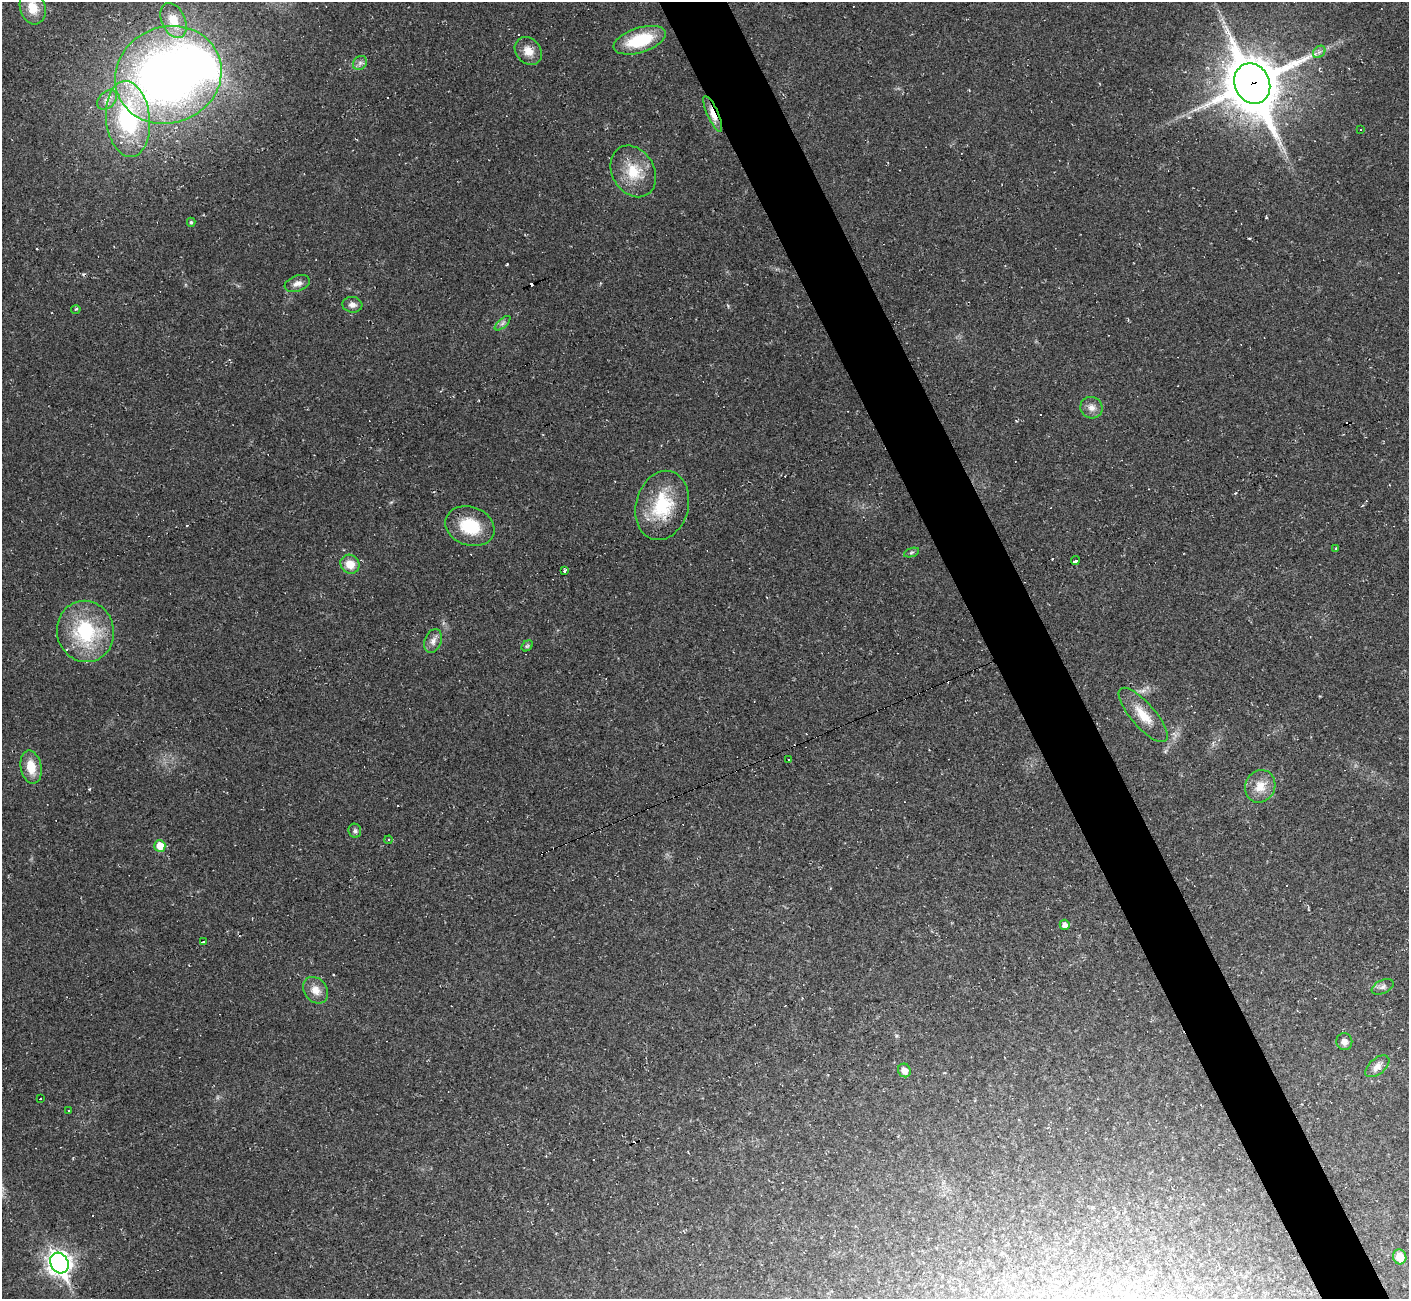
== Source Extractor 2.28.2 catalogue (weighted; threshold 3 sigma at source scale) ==
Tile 6 of 4 x 4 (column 2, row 2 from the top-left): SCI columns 1411-2817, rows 2876-4172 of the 5632 x 5620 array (HDU 1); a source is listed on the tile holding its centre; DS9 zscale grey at full resolution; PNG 1411 x 1301 px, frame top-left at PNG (2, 2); each listed source drawn as its Kron ellipse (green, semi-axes under 4 px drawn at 4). Shown black and unused: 5% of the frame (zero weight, under 2 of 3 exposures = <1% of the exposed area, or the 3 px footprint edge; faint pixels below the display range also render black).
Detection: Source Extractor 2.28.2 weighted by HDU 2 'WHT'; one run over the whole footprint, this tile lists its part. Background 0.037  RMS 0.0064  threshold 0.0287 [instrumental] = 3 sigma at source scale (4.5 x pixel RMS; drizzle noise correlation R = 1.50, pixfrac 1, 0.05/0.05 arcsec/px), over >= 5 px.
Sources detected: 62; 1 inside a brighter object's white glare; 14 cosmic-ray / hot-pixel residue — neither listed nor drawn; the other 47 listed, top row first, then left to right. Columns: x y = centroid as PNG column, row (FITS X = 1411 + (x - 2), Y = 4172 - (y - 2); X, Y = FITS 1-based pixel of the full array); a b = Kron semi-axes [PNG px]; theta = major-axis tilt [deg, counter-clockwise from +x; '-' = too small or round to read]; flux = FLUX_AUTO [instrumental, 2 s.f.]
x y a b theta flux
33 8 17 12 -74 11
174 20 18 11 -65 12
640 40 27 12 18 32
528 51 15 12 -49 7.3
1319 52 7 5 44 1.9
360 63 8 6 45 2
168 75 54 48 22 450
1252 83 20 17 -65 3500
107 100 11 8 46 3.9
713 114 19 5 -66 8.3
128 119 38 22 -85 76
1361 130 2 2 - 0.44
633 171 27 21 -60 20
191 222 4 4 - 1.1
297 283 13 7 19 3.9
352 305 10 7 -7 3.3
76 309 4 3 - 0.72
503 323 10 4 42 1.9
1091 408 11 10 - 4.4
662 505 35 26 75 36
470 526 25 19 -19 25
1336 548 3 3 - 0.6
911 552 8 3 19 1.1
1075 561 4 3 - 6.4
350 564 10 9 - 8.8
564 570 3 3 - 3.9
85 631 31 28 -77 51
433 641 12 8 70 4.1
527 646 6 4 43 1.1
1143 715 34 12 -49 14
788 760 3 3 - 2.6
31 767 17 10 -78 12
1260 786 17 15 66 10
355 831 7 6 - 1.6
389 840 4 3 - 0.93
160 846 6 5 - 11
1065 925 5 5 - 3.5
203 941 3 3 - 1.8
1383 987 12 6 26 2.5
316 990 14 11 -53 6.7
1344 1042 8 8 - 3.3
1377 1066 14 8 40 4.7
904 1070 7 6 - 4.7
40 1099 2 2 - 0.41
69 1110 3 2 - 0.45
1400 1257 7 6 - 10
59 1263 11 9 -63 430
Overlapping masked pixels (flux is a lower limit): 2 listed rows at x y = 1252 83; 713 114
Isophote crosses this tile's border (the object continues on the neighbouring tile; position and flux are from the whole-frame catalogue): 1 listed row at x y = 33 8
Unlisted compact peaks at least as high as the median listed source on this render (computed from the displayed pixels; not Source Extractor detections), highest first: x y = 507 264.